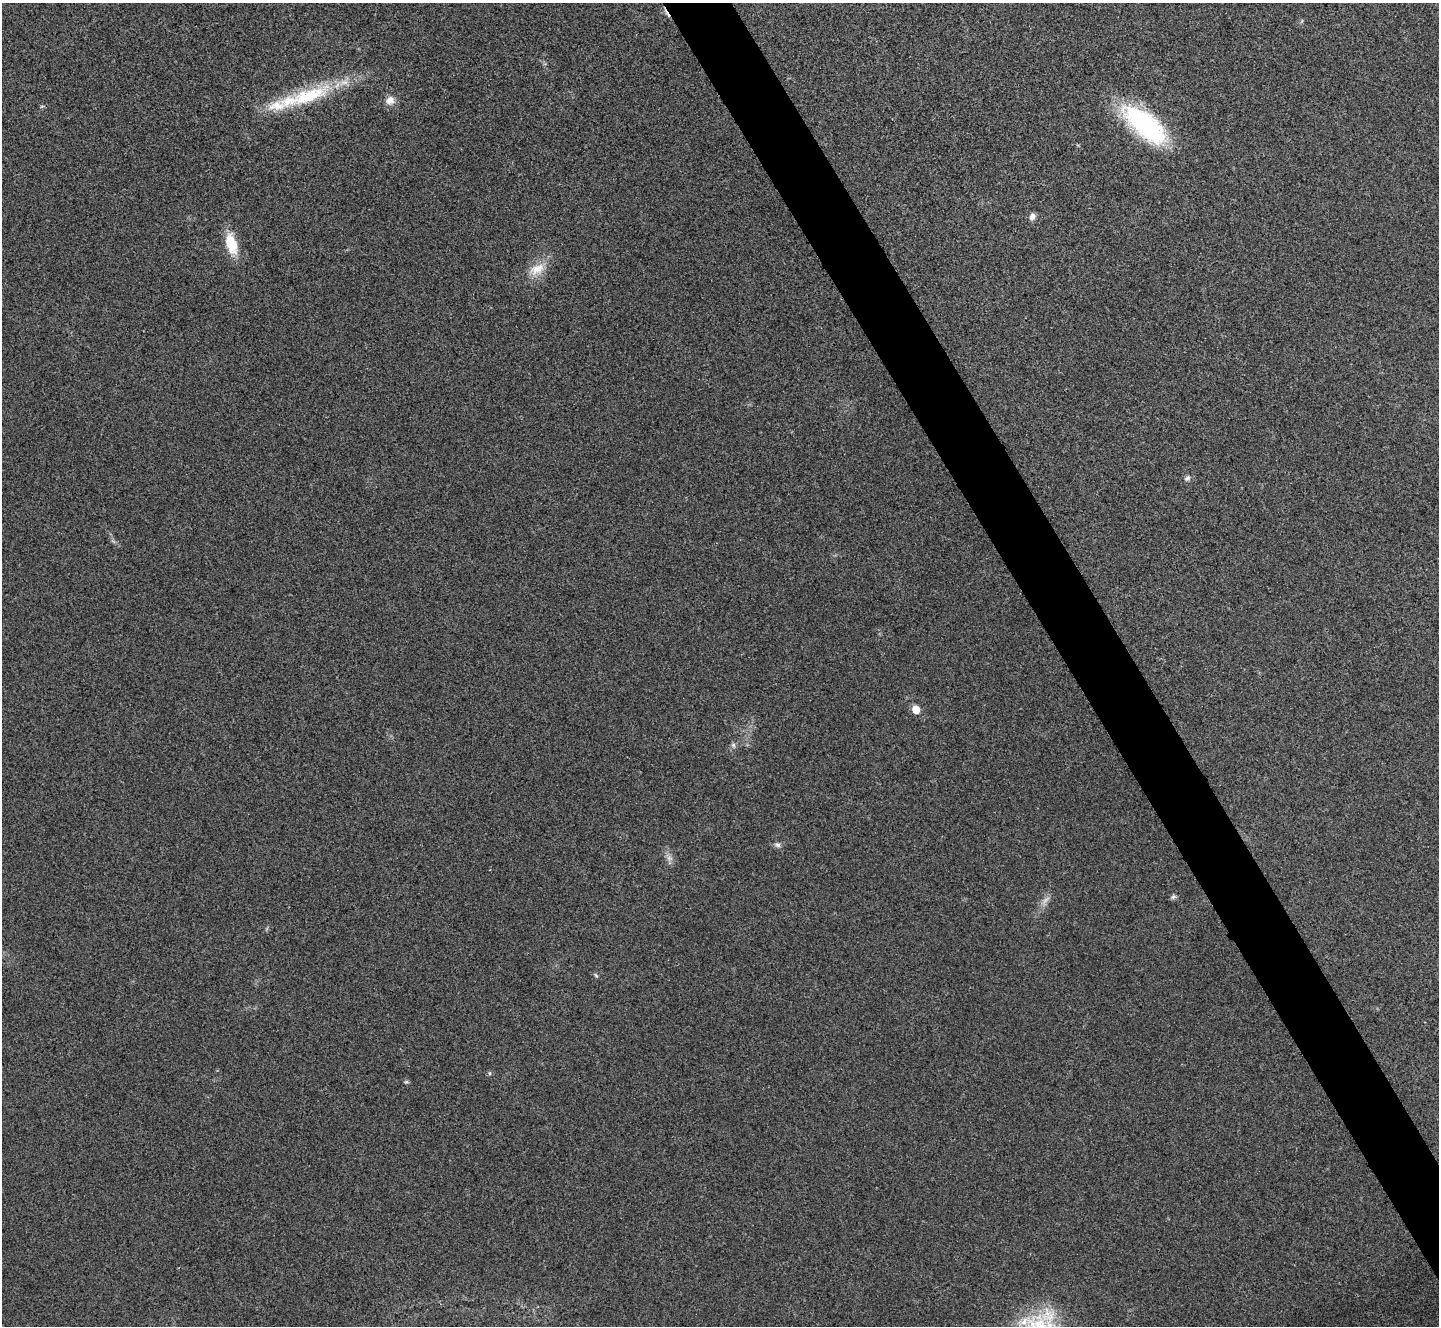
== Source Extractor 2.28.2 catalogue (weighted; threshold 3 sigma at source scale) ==
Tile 6 of 4 x 4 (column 2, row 2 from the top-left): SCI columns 1444-2880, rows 2809-4132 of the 5762 x 5752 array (HDU 1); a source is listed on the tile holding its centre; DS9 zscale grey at full resolution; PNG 1441 x 1328 px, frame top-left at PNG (2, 3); no overlay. Shown black and unused: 4% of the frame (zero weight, under 3 of 4 exposures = <1% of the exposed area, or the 3 px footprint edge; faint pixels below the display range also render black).
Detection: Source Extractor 2.28.2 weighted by HDU 2 'WHT'; one run over the whole footprint, this tile lists its part. Background 0.034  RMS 0.0062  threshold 0.0278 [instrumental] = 3 sigma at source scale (4.5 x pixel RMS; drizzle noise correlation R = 1.50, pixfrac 1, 0.05/0.05 arcsec/px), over >= 5 px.
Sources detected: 20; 2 too faint to see at this stretch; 1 cosmic-ray / hot-pixel residue — not listed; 1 inside a brighter listed object's ellipse — not listed separately; the other 16 listed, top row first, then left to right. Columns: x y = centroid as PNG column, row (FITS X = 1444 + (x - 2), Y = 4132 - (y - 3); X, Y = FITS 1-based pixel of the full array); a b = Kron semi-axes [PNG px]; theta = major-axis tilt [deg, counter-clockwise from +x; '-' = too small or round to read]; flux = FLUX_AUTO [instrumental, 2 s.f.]
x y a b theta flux
1302 21 6 4 71 0.77
309 96 67 20 20 48
390 100 11 10 - 5.1
42 106 6 3 18 0.68
1145 125 58 24 -40 81
1032 216 8 7 - 3.1
231 244 19 10 -73 22
537 269 25 13 27 11
1187 478 8 7 - 2
916 709 6 5 - 12
733 745 7 6 - 1.6
777 845 8 7 - 2.1
1173 897 8 6 21 1.4
596 975 6 4 -45 0.9
489 1073 5 5 - 0.98
406 1082 8 4 -8 0.97